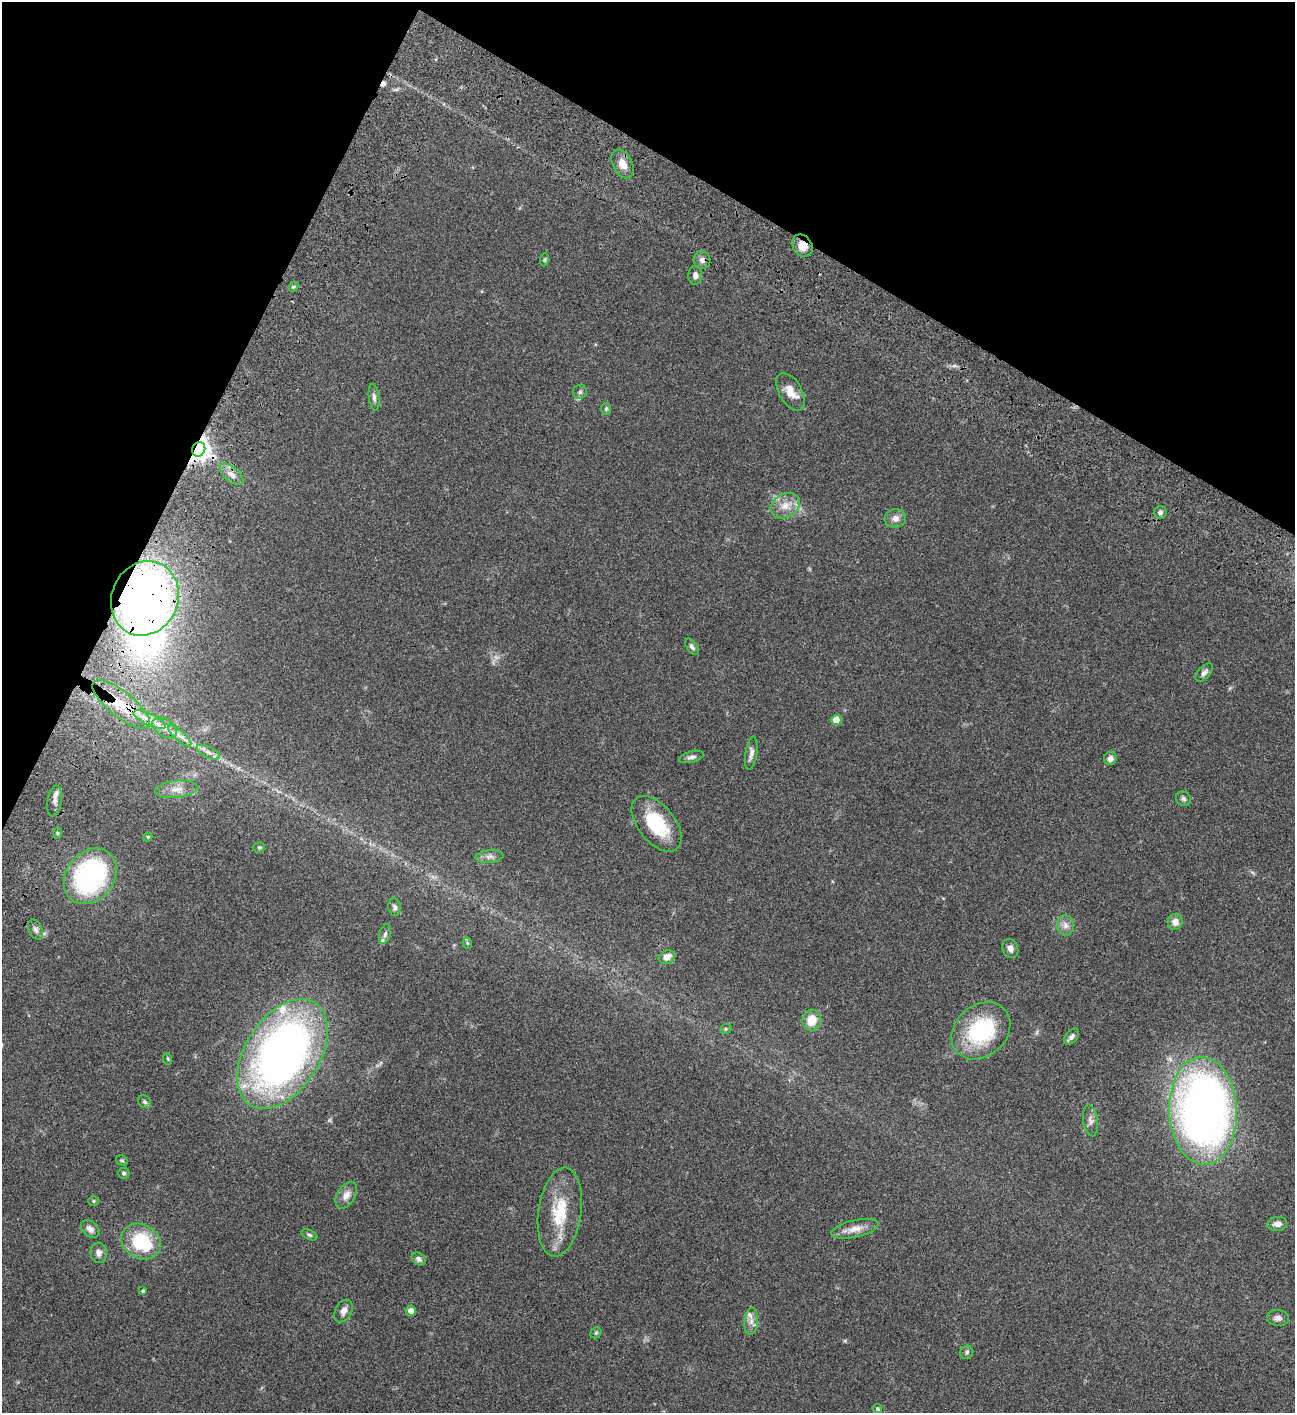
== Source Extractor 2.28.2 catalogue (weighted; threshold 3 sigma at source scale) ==
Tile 2 of 4 x 4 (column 2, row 1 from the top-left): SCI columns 1798-3090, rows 4435-5845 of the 6053 x 6052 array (HDU 1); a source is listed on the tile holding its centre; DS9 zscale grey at full resolution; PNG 1297 x 1415 px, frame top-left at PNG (2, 2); each listed source drawn as its Kron ellipse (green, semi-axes under 4 px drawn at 4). Shown black and unused: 23% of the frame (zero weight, under 3 of 4 exposures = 13% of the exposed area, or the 3 px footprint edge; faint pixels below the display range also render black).
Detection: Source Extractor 2.28.2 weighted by HDU 2 'WHT'; one run over the whole footprint, this tile lists its part. Background 0.0647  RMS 0.0059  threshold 0.0264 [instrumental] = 3 sigma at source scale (4.5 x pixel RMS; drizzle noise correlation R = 1.50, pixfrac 1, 0.05/0.05 arcsec/px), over >= 5 px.
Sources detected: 79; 1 inside a brighter object's white glare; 1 cosmic-ray / hot-pixel residue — neither listed nor drawn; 4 inside a brighter listed object's ellipse — not listed separately; the other 73 listed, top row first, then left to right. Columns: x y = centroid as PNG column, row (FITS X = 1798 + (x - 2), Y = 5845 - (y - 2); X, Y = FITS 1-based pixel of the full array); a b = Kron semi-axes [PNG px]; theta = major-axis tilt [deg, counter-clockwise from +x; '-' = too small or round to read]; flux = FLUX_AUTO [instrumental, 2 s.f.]
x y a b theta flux
622 164 15 9 -63 6.2
802 246 12 9 -56 5.8
544 260 7 4 84 0.78
702 260 8 8 - 2.4
695 275 9 6 89 2.4
293 287 6 4 42 0.85
580 392 7 7 - 1.4
791 392 21 11 -60 6.6
374 397 13 5 -83 2
606 409 6 5 - 0.78
199 449 7 6 - 440
231 474 14 7 -39 3.6
785 506 15 12 30 6.7
1160 512 6 6 - 1.4
895 518 10 9 - 3.5
145 598 38 33 67 260
692 647 9 5 -55 1.5
1204 672 11 6 49 2
121 704 35 12 -39 18
149 720 17 6 -25 5.4
836 720 5 5 - 10
165 728 13 8 -34 4.9
180 736 15 5 -43 3.4
208 752 12 5 -26 2.7
751 753 17 6 81 2.6
691 757 12 5 15 2
1110 758 7 6 - 2.3
176 789 21 8 6 5.6
1183 799 8 7 - 1.4
55 801 15 7 82 3
657 824 32 18 -51 28
57 833 6 4 90 0.69
148 837 4 4 - 0.67
259 847 6 5 - 0.77
489 856 14 6 5 2.6
90 876 30 23 52 88
395 907 9 6 -83 1.8
1175 922 8 7 - 3.6
1065 925 10 8 -84 3
36 929 10 6 -63 2.1
385 934 10 5 74 1.6
467 943 6 3 -72 0.63
1010 948 10 7 -67 2.5
667 957 8 6 22 4.2
812 1020 10 9 - 9.2
726 1029 6 4 22 0.85
981 1031 32 25 42 46
1072 1036 9 5 48 1.6
282 1054 61 37 57 310
168 1059 6 3 -71 0.61
145 1102 7 6 - 1.2
1203 1111 54 34 -88 360
1090 1120 16 7 -81 2.9
122 1160 6 4 -32 0.84
124 1173 6 5 - 0.93
346 1195 15 9 58 4.1
93 1201 5 4 - 0.75
560 1212 45 21 82 24
1277 1224 10 7 9 3
90 1229 10 7 -42 3.1
855 1229 24 8 12 5.9
309 1235 8 4 -25 1.1
141 1242 21 17 -30 32
99 1253 10 8 -82 2.8
419 1259 7 5 -34 1.9
143 1291 4 4 - 0.82
343 1311 12 8 61 3.2
411 1311 5 5 - 3.7
1278 1318 11 8 -9 2.2
751 1321 14 6 83 3.2
596 1333 6 5 - 0.78
967 1352 7 6 - 1.3
877 1409 4 4 - 0.77
Overlapping masked pixels (flux is a lower limit): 6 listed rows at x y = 802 246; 199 449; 145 598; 121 704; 149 720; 208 752